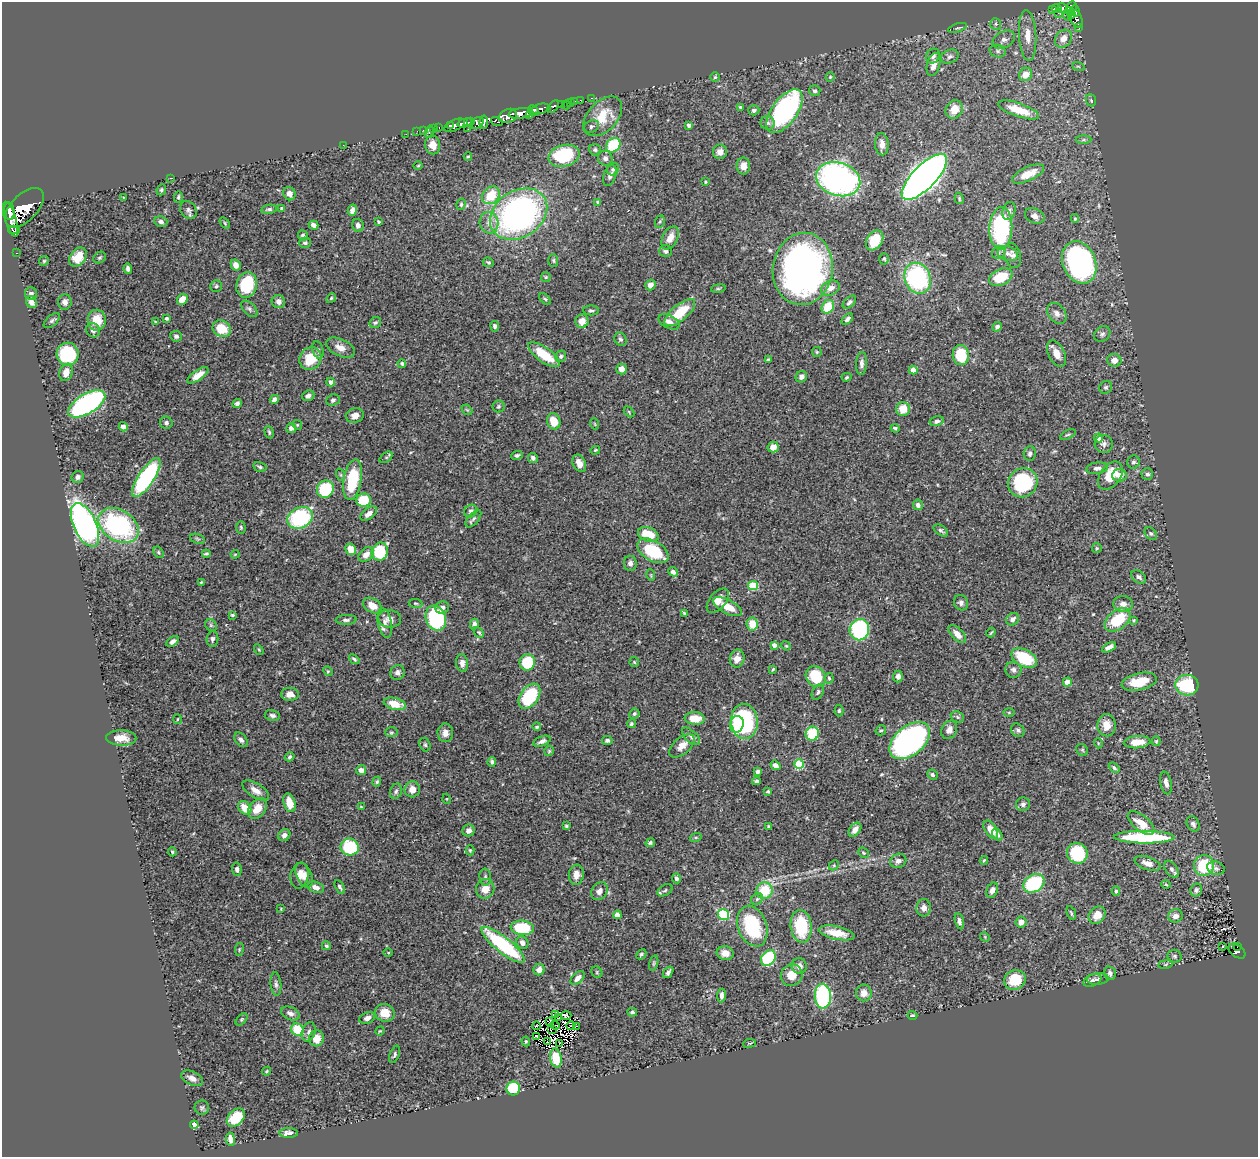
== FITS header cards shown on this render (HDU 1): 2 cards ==
NAXIS1  =                 1256
NAXIS2  =                 1155

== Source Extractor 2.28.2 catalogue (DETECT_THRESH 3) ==
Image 1256 x 1155 px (HDU 1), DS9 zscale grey, 1 PNG px = 1 image px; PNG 1260 x 1159 px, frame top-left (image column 1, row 1155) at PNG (2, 2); each listed source drawn as its Kron ellipse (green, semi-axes under 4 px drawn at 4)
Background 0.508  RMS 0.02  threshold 0.0592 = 3 sigma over >= 5 px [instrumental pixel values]
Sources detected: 481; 10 with non-positive FLUX_AUTO (blend fragments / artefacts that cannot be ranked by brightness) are neither listed nor drawn; the other 471 listed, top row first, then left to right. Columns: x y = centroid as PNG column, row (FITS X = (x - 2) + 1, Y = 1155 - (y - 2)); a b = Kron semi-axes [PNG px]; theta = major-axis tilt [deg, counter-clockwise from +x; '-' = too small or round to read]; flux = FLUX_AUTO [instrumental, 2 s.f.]
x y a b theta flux
1071 7 5 5 - 91
1063 8 6 4 -61 42
1052 9 3 3 - 9.5
1057 9 5 3 - 26
1070 11 4 3 - 29
1075 11 6 4 -73 83
1058 13 3 3 - 3.1
1067 15 5 3 - 19
1071 15 4 3 - 34
1076 19 9 5 -69 43
996 24 6 5 - 2.7
958 28 10 4 17 2.2
1079 28 3 2 - 1.9
1028 35 25 8 -87 17
1063 39 9 7 51 12
1004 40 12 8 30 6.9
998 51 8 6 -16 3.7
933 56 7 6 - 4.7
950 57 9 6 22 4.4
933 65 12 6 74 12
1078 66 6 4 -18 2.1
1025 74 7 6 - 16
715 77 5 4 - 2.1
830 77 4 4 - 1.5
815 91 5 5 - 2.8
592 98 3 2 - 3.3
580 100 3 2 - 1.9
1091 100 6 5 - 2
575 101 2 2 - 3.2
571 102 3 3 - 9.4
561 104 4 3 - 28
566 105 4 2 - 1.9
553 107 7 4 50 68
740 107 3 3 - 1.5
541 109 9 5 10 150
754 110 5 5 - 3.7
954 110 9 8 - 15
1019 110 21 6 -19 29
533 111 6 4 -42 85
785 111 25 12 54 260
521 113 12 5 8 410
508 116 9 6 24 190
530 116 4 3 - 29
603 116 23 14 46 35
470 122 4 3 - 87
484 122 7 3 84 84
497 122 6 3 -19 27
465 123 8 4 14 250
477 123 7 5 36 72
768 123 7 7 - 3.8
454 125 11 5 24 210
689 125 4 4 - 5.5
450 126 4 3 - 69
591 126 8 6 23 3.5
434 128 3 3 - 7.7
439 128 3 2 - 7.5
468 129 2 2 - 2.9
424 130 3 2 - 4.8
417 131 3 2 - 1.9
429 132 6 3 76 10
406 134 3 2 - 1.8
1084 140 7 4 0 2.7
882 144 11 7 -86 8.9
343 145 2 2 - 19
433 145 9 7 -80 13
613 145 8 6 47 69
595 150 6 5 - 2.9
720 152 7 7 - 7.5
564 156 16 10 14 91
468 157 4 3 - 1.2
605 158 7 7 - 5
418 166 4 3 - 1.1
743 166 8 6 88 10
613 169 6 5 - 3.1
1028 174 17 7 25 17
610 175 11 6 72 5.9
924 177 30 11 46 1400
170 178 3 2 - 3.3
838 179 22 16 -18 400
705 182 3 3 - 1.4
161 190 5 4 - 2.3
289 194 7 6 - 6.9
491 195 10 7 48 37
123 197 3 2 - 0.78
178 197 6 4 87 2.2
959 198 6 4 -76 1.8
598 202 4 3 - 2.4
461 204 6 4 75 2
24 208 24 13 46 690
282 208 4 3 - 2.4
269 209 8 4 10 2.6
188 210 9 7 -53 4.6
352 210 6 4 76 6.1
9 211 9 5 -84 310
1009 211 9 6 74 4.3
519 214 31 23 33 430
1035 216 10 7 -25 5.7
1075 218 4 3 - 2.1
10 219 18 5 -73 460
161 222 6 5 - 4.3
379 222 3 3 - 1.5
660 222 6 5 - 2
225 223 6 3 -54 1.5
489 223 11 9 -77 11
313 225 5 4 - 5.9
358 225 6 5 - 5.9
1001 228 21 11 87 130
14 230 6 3 -1 100
303 236 5 5 - 2.9
670 238 12 7 64 13
875 240 11 7 55 32
305 243 6 5 - 2.4
666 251 6 6 - 3.9
17 253 3 2 - 1.9
998 253 7 6 - 3.9
1008 254 10 7 -18 6.9
1013 256 12 8 -76 5.9
78 257 10 7 53 18
100 257 7 5 36 2.1
884 259 6 5 - 1.8
553 260 6 5 - 2.1
44 261 5 4 - 1.7
488 262 6 4 -24 2
1079 262 22 16 -67 320
236 265 6 5 - 7.7
128 269 5 3 - 4.1
803 269 36 30 82 580
546 277 5 5 - 1.7
1001 277 12 8 25 35
918 278 16 13 -67 170
247 285 13 10 74 62
650 285 5 5 - 8.7
216 286 6 5 - 2.6
718 288 7 3 8 1.8
830 288 10 7 24 11
31 294 6 6 - 3.7
331 298 5 4 - 1.9
182 299 6 5 - 15
545 299 7 4 -44 2.2
31 302 6 5 - 6.3
65 302 7 7 - 6.1
278 302 7 6 - 6.3
849 302 8 4 42 3.2
828 307 7 6 - 40
249 309 10 6 -45 3.4
591 310 8 5 0 2.7
680 313 19 7 40 42
1057 313 12 8 -53 7.5
167 318 4 3 - 2.7
847 319 7 4 45 4.7
97 320 10 9 - 25
52 321 10 5 42 3.2
582 321 7 6 - 13
156 322 4 3 - 1.3
669 322 11 6 -27 7.7
375 323 6 5 - 2.3
495 326 5 4 - 3.2
997 327 5 4 - 4.2
222 329 9 7 -30 29
93 330 7 6 - 5.3
1102 334 9 7 38 4.1
176 336 6 5 - 3.6
620 339 7 5 -59 2.9
340 348 15 8 -25 11
318 350 9 5 -74 3.3
817 352 5 5 - 1.7
68 354 11 11 - 90
1056 354 14 8 -63 15
544 355 19 7 -36 38
961 355 10 8 -84 50
561 356 6 5 - 2.5
310 359 12 10 52 36
768 359 3 3 - 1.4
1114 360 7 6 - 9.9
861 363 11 5 87 5.9
402 364 4 4 - 2.3
622 369 5 5 - 8.7
913 370 4 4 - 13
66 372 9 6 69 14
198 375 12 5 35 12
801 377 6 5 - 4.9
847 377 5 3 - 1.6
331 382 4 4 - 6
1106 387 7 6 - 2.6
308 396 6 5 - 4.8
274 399 5 4 - 4.5
333 400 7 5 23 3.4
237 403 5 4 - 3.2
87 404 21 9 31 360
498 406 6 6 - 2.3
903 409 7 7 - 22
467 410 6 4 -42 2
629 412 6 4 -47 1.6
355 416 9 7 15 7.9
554 421 8 6 -72 20
937 421 7 5 13 4.3
166 423 6 6 - 3.2
595 424 5 3 - 1.2
297 425 5 4 - 1.5
123 427 5 4 - 8.5
291 428 5 5 - 5.6
895 428 4 3 - 2.3
269 432 6 3 -74 2
1068 434 8 3 24 2.1
1099 438 4 4 - 16
1104 444 9 9 - 5.3
773 447 5 5 - 10
595 450 5 3 - 1.4
1030 453 7 6 - 4.4
517 455 6 4 21 2.7
386 457 7 4 37 2.1
533 458 5 4 - 3.9
1133 462 6 6 - 3.1
579 463 9 6 -66 12
260 467 7 4 -12 2.2
1097 468 11 5 7 5
1147 474 6 5 - 3.8
341 475 6 4 -71 1.7
1119 475 7 6 - 8.2
1110 476 16 10 53 34
78 477 6 6 - 4.6
146 478 23 8 57 200
352 480 20 9 80 69
1023 483 15 14 - 110
325 489 9 8 - 81
363 500 7 6 - 46
918 505 5 5 - 5.1
471 511 7 6 - 4.6
369 513 9 5 37 7.2
300 518 13 10 27 130
473 519 10 5 49 4.2
85 525 23 11 -65 470
118 525 22 15 -32 190
241 527 6 4 -88 2
941 531 8 5 -36 3
1151 533 7 5 -49 2.8
648 534 10 7 -20 40
197 539 8 4 -20 2.2
1097 548 5 4 - 1.5
351 549 6 5 - 17
653 551 17 10 -31 67
159 552 6 4 -58 2
380 552 9 8 - 68
206 554 4 3 - 2.1
235 554 4 4 - 1.4
366 554 8 6 42 9.4
630 563 7 6 - 6.2
673 572 5 4 - 4.2
651 575 6 3 -72 1.4
1139 577 8 5 -36 4.7
201 582 4 3 - 1.3
753 585 5 4 - 57
718 601 14 8 50 11
415 603 7 4 -7 1.8
961 603 8 7 - 4.8
1123 604 9 8 - 7.7
372 606 10 6 -31 15
442 607 7 6 - 4.5
727 607 16 6 -28 23
684 613 3 3 - 1.5
232 615 3 3 - 2.3
436 618 13 10 -70 140
390 619 11 9 -9 8.3
1012 619 7 6 - 6.7
346 620 10 5 3 3.8
1118 620 15 9 37 51
1133 620 4 3 - 2.1
385 623 15 6 -79 8.8
474 624 5 4 - 5.7
752 624 6 5 - 26
211 625 6 5 - 2.4
859 630 11 9 69 160
479 632 6 4 -49 2
991 633 5 3 - 1.4
957 634 11 6 -46 12
212 639 8 6 83 3.7
173 641 7 4 34 5.5
774 645 4 4 - 5.9
786 646 5 4 - 1.5
1109 647 7 4 25 7.7
259 650 6 3 -58 1.4
1024 658 13 8 -27 64
354 659 6 3 -40 2.6
737 659 9 7 78 11
527 662 8 7 - 54
634 662 5 4 - 1.6
462 663 9 6 -82 7
773 669 3 2 - 1.4
1013 670 8 8 - 4.9
328 671 5 4 - 1.5
397 673 7 7 - 4.7
898 676 6 5 - 5.2
816 677 11 9 -53 41
829 678 5 4 - 1.8
1067 682 4 4 - 20
1139 682 18 8 12 34
1187 685 11 10 - 78
818 692 8 5 62 3.1
290 694 9 6 -1 8.7
529 696 14 9 55 85
395 704 11 6 -14 24
839 711 6 4 88 1.8
1009 713 5 3 - 1.3
634 714 5 5 - 2.7
272 715 8 5 -10 3.6
957 717 7 5 -23 2.6
695 718 10 6 -4 24
177 719 5 3 - 1.2
744 721 17 13 -86 160
631 724 4 4 - 2.3
737 724 8 6 73 17
1107 725 11 9 -88 16
537 727 4 4 - 2.4
881 730 5 4 - 2.2
949 730 9 7 63 8.6
1018 730 7 6 - 3.6
391 732 6 5 - 2.1
445 733 9 7 88 8.6
812 734 7 6 - 46
691 736 11 6 -43 4.9
121 738 15 7 -1 18
241 740 8 5 -54 4.5
607 740 5 4 - 3.6
542 741 9 4 21 4.9
910 741 23 14 40 430
1156 741 5 4 - 1.6
1137 742 13 6 4 23
1098 743 5 3 - 1.1
425 745 7 5 -73 2.5
682 746 15 8 41 12
1082 750 6 5 - 2.2
549 751 5 5 - 1.8
289 757 5 4 - 2.6
492 762 5 4 - 2.9
799 764 5 5 - 61
775 765 5 4 - 6.8
1114 768 6 4 -39 2.7
361 770 5 5 - 6.8
758 771 4 3 - 5.2
932 775 5 4 - 3.1
756 781 4 3 - 2.5
377 782 5 4 - 2
1166 783 11 5 -79 7.1
412 789 8 7 - 9.7
256 790 15 7 -32 11
396 791 8 5 72 3.2
768 791 4 3 - 1.9
447 799 5 3 - 1.1
289 803 9 5 -73 21
1023 804 7 6 - 3.9
361 807 3 2 - 1
245 808 8 5 -52 19
258 808 11 8 53 21
1141 823 16 7 -39 22
1193 824 8 6 -59 4.4
566 826 4 3 - 2.2
768 826 3 2 - 1.4
469 830 6 6 - 6.4
855 830 8 5 53 8.1
991 830 10 5 -58 14
997 834 6 4 -61 4.3
284 835 6 5 - 5.7
696 837 6 4 18 1.7
1144 837 30 6 0 130
650 843 5 4 - 2.3
350 847 9 8 - 79
470 850 5 4 - 1.6
172 852 4 3 - 1.6
863 853 6 4 -43 1.7
1077 853 10 10 - 72
984 860 4 3 - 1.6
898 861 8 7 - 6.1
1148 863 14 6 -19 10
834 865 6 4 47 1.8
1204 866 10 10 - 60
1216 868 9 6 -18 4
237 869 7 4 -81 3.6
1171 869 9 6 -54 3.8
304 875 13 7 -67 9.3
576 875 10 7 82 10
299 876 13 9 78 12
485 877 8 6 -83 3.4
676 878 5 4 - 3.7
1034 883 11 8 31 90
1166 884 5 3 - 1.1
316 887 9 5 -17 6.5
340 887 7 4 -61 2.8
485 889 10 9 - 14
665 890 8 5 30 3.1
992 890 8 5 65 7
1196 890 7 6 - 4.2
599 891 10 7 53 6.8
764 891 8 8 - 47
1116 891 4 4 - 2
757 899 6 5 - 2.9
924 908 8 7 - 8
281 909 4 3 - 1.1
1071 913 7 3 -72 1.8
724 914 5 5 - 120
617 915 4 4 - 13
1097 915 9 7 51 17
1175 916 7 6 - 7.4
959 921 8 4 -75 4.1
1021 922 5 5 - 9.2
752 926 21 14 -70 94
801 926 16 10 -84 73
522 928 11 7 -7 61
837 933 18 6 -12 25
985 937 5 4 - 1.4
522 943 7 5 -57 6.5
503 945 27 7 -39 130
326 946 4 3 - 2.3
1223 946 3 3 - 2.6
1237 947 2 2 - 2.8
239 949 6 4 83 1.7
1237 951 9 6 -36 45
388 953 5 3 - 1.2
725 953 8 6 -8 11
641 954 6 4 45 2.2
1175 956 7 6 - 3.1
768 958 8 6 55 94
654 963 8 4 77 2.2
1165 964 7 3 9 1.8
799 966 8 7 - 8.6
539 970 6 5 - 8
597 972 6 5 - 1.8
668 972 6 3 54 3.7
1110 973 7 5 -76 4.1
792 975 11 10 - 19
578 978 8 5 45 7
1098 979 11 5 4 3.5
1015 980 11 9 26 37
1092 980 9 6 23 3.5
276 984 12 5 -84 3.8
864 993 8 8 - 11
721 995 7 4 85 4.5
823 996 12 8 -87 160
632 1012 5 3 - 2.2
290 1013 10 6 -23 5.7
385 1013 10 8 -22 18
555 1014 3 2 - 2.3
912 1015 5 4 - 2.1
566 1016 5 3 - 0.049
367 1018 8 5 23 5.5
558 1018 2 2 - 0.67
242 1019 7 4 46 1.9
550 1021 4 2 - 1.3
555 1025 4 2 - 2.1
571 1025 4 2 - 1.1
536 1026 4 2 - 2.4
577 1026 3 2 - 7.3
552 1029 5 2 - 1.2
297 1030 6 5 - 54
380 1031 5 4 - 1.4
309 1032 10 6 74 5
536 1036 4 2 - 0.034
316 1038 8 7 - 20
526 1041 5 4 - 1.8
547 1042 3 2 - 0.84
559 1043 3 2 - 0.038
749 1043 6 3 7 1.5
395 1054 9 5 68 2.8
556 1058 9 5 -78 37
267 1071 4 3 - 1.5
192 1078 12 6 -27 7.5
513 1089 7 7 - 80
202 1107 7 7 - 3.4
236 1118 10 7 45 41
194 1125 4 4 - 7
289 1133 9 5 1 6.4
230 1139 7 4 -83 9
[10 non-positive-flux detections neither listed nor drawn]